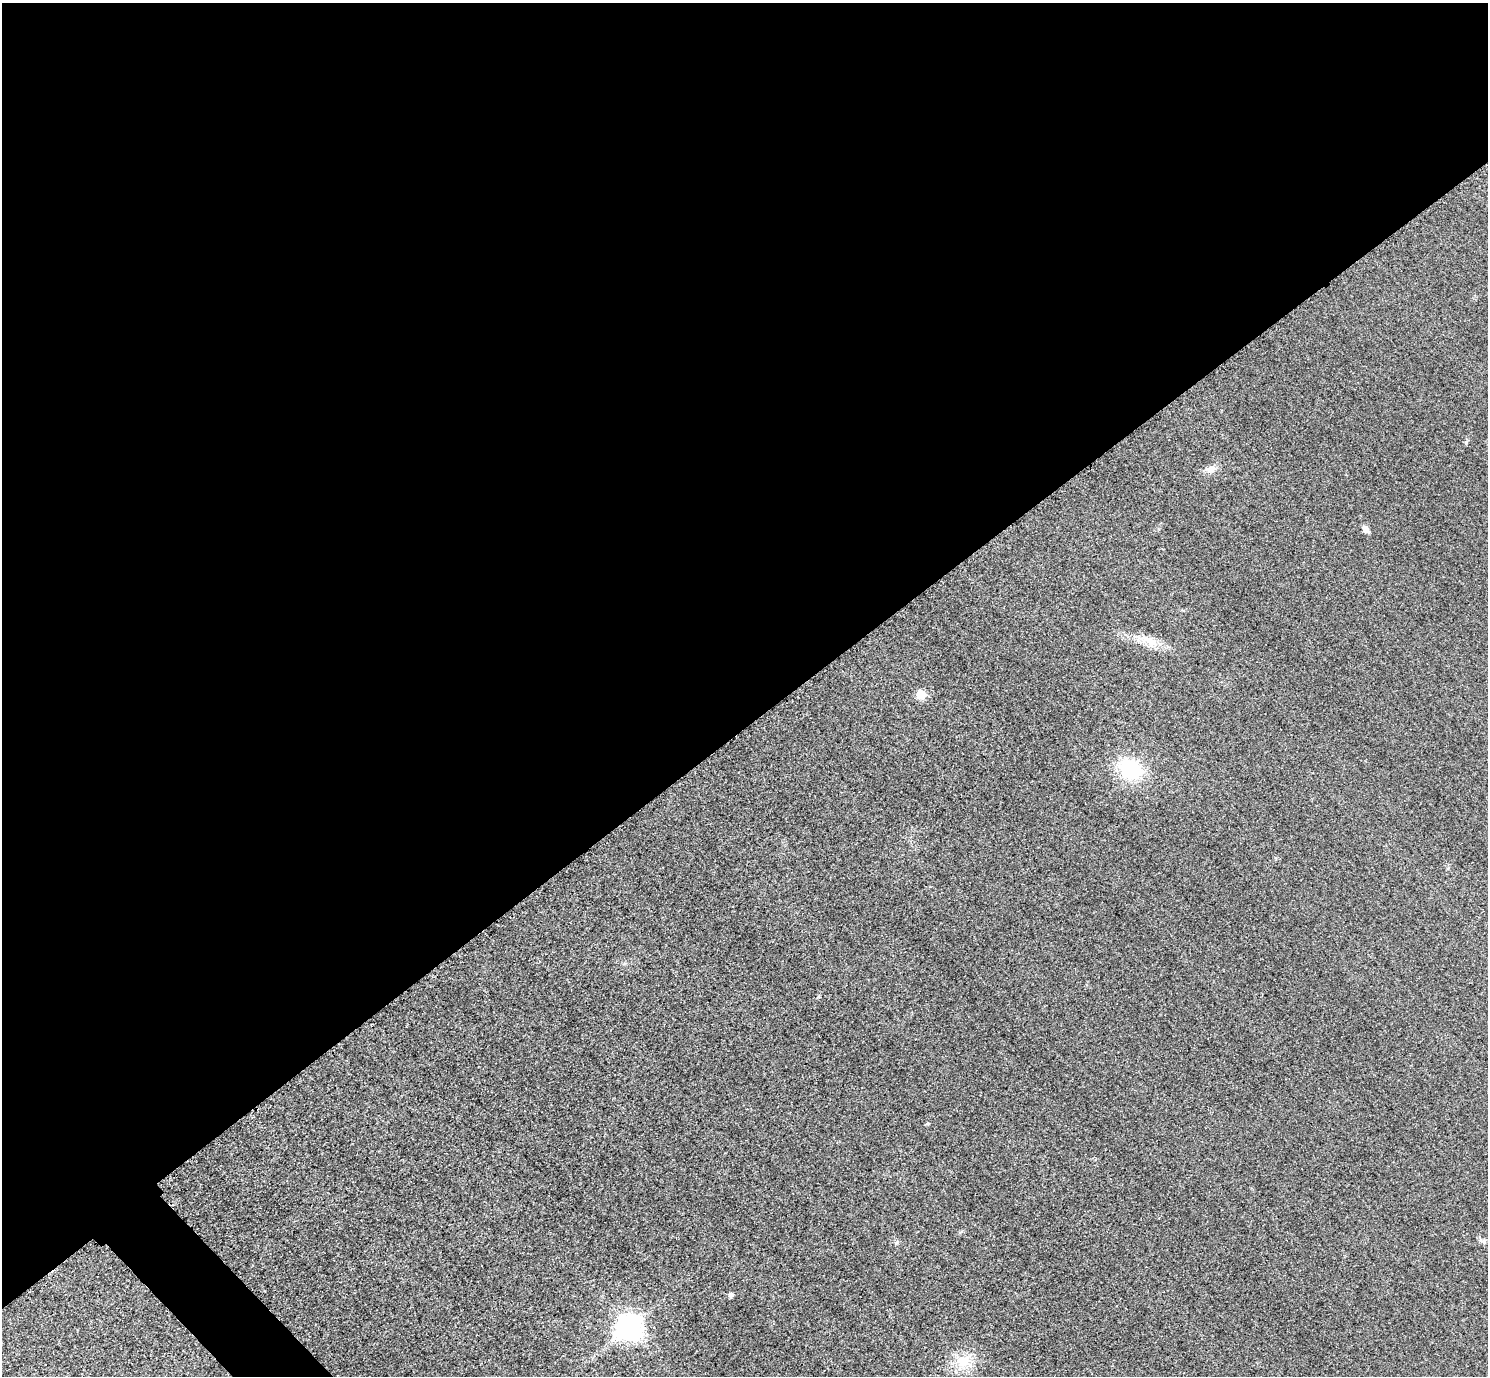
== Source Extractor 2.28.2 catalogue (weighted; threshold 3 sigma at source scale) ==
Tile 2 of 4 x 4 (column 2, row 1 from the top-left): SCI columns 1518-3003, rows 4304-5677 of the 6005 x 6003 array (HDU 1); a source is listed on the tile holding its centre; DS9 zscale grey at full resolution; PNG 1490 x 1378 px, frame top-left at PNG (2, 3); no overlay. Shown black and unused: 54% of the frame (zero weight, under 3 of 4 exposures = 3% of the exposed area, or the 3 px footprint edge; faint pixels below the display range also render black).
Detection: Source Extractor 2.28.2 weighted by HDU 2 'WHT'; one run over the whole footprint, this tile lists its part. Background 0.0513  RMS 0.016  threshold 0.0718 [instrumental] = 3 sigma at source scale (4.5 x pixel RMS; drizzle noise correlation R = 1.50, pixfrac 1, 0.05/0.05 arcsec/px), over >= 5 px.
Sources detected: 11; all 11 listed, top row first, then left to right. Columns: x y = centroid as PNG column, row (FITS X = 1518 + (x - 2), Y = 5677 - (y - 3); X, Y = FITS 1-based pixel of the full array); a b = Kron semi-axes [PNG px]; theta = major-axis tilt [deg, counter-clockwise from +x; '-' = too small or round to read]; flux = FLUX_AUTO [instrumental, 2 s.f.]
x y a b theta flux
1466 442 5 5 - 2.1
1210 469 15 9 13 10
1366 529 10 6 -53 7.6
1149 640 29 11 -25 29
921 694 6 5 - 57
1130 769 23 17 -32 110
928 1124 6 3 19 1.7
1483 1241 12 5 -8 4.2
731 1295 5 5 - 5.5
630 1327 8 8 - 1600
964 1361 20 16 21 37
Unlisted compact peaks at least as high as the median listed source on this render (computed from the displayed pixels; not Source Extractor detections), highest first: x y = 896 1243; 819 996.